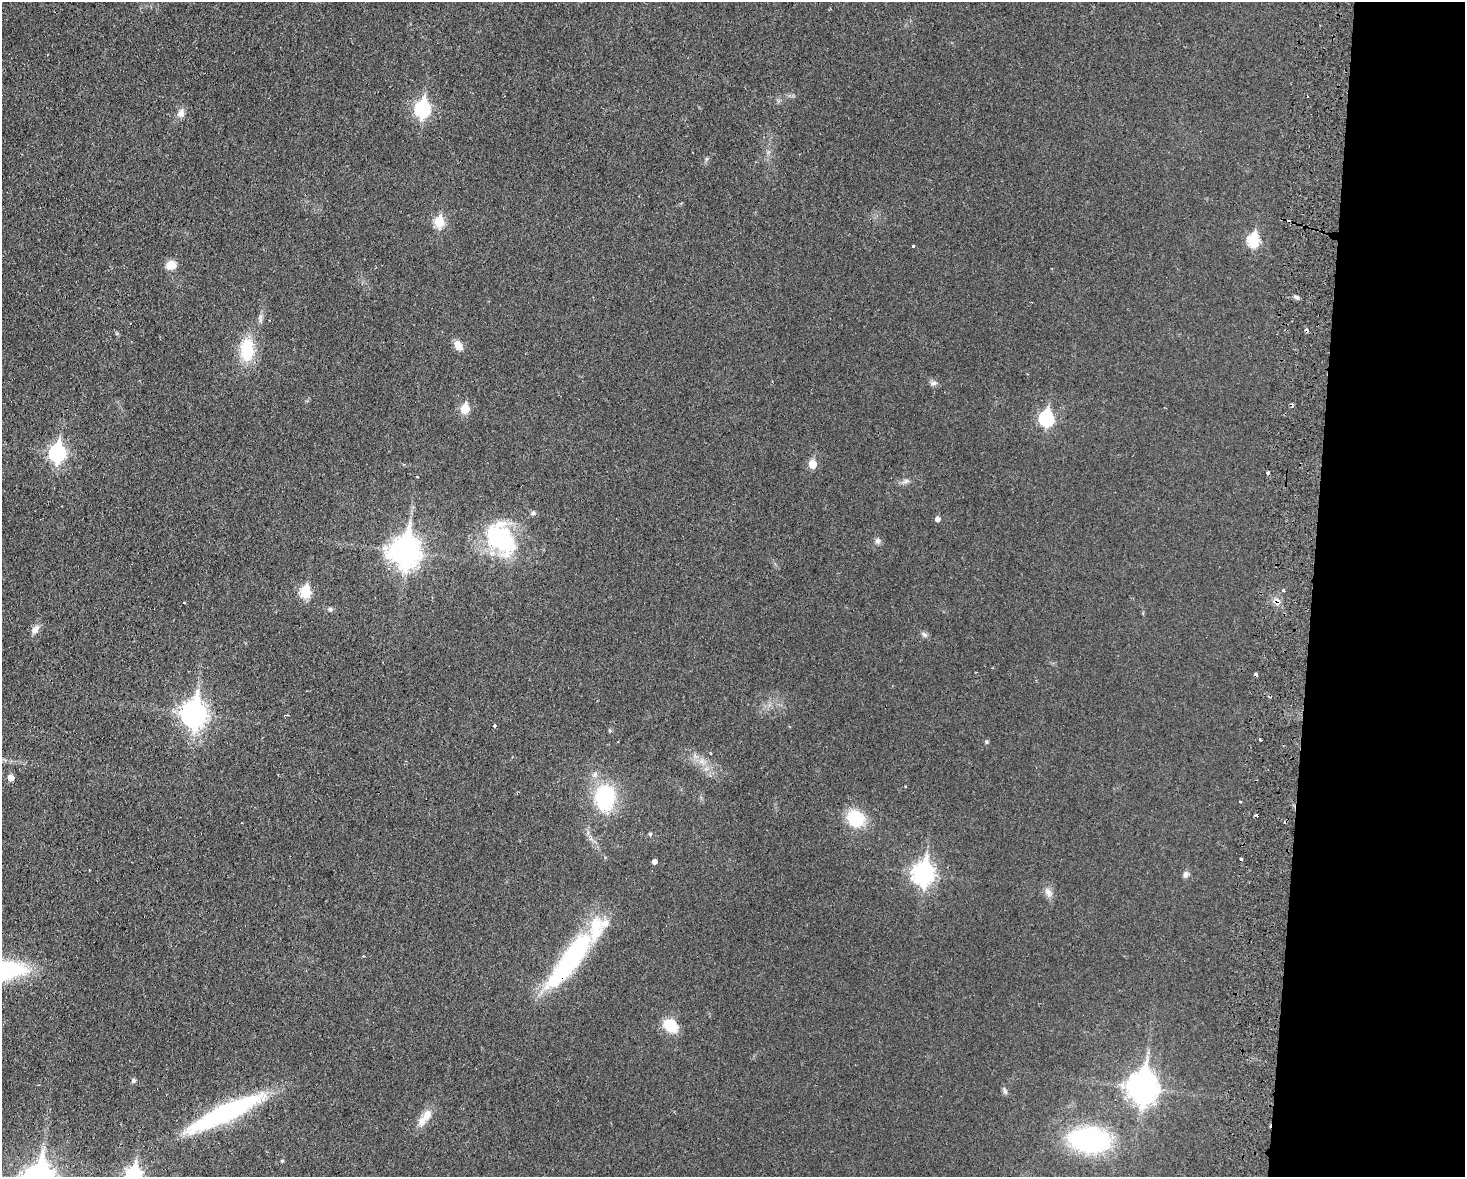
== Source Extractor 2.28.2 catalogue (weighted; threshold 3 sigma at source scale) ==
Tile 9 of 3 x 4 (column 3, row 3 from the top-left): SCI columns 3097-4559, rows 1190-2364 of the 4845 x 4726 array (HDU 1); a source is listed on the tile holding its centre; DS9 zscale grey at full resolution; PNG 1467 x 1179 px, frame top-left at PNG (2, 2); no overlay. Shown black and unused: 10% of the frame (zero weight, under 2 of 3 exposures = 3% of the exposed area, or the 3 px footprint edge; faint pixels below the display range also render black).
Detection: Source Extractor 2.28.2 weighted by HDU 2 'WHT'; one run over the whole footprint, this tile lists its part. Background 0.0351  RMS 0.0056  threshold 0.025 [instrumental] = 3 sigma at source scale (4.5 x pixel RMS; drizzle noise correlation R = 1.50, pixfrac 1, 0.05/0.05 arcsec/px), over >= 5 px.
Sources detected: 68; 1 inside a brighter object's white glare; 11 cosmic-ray / hot-pixel residue — not listed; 4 inside a brighter listed object's ellipse — not listed separately; the other 52 listed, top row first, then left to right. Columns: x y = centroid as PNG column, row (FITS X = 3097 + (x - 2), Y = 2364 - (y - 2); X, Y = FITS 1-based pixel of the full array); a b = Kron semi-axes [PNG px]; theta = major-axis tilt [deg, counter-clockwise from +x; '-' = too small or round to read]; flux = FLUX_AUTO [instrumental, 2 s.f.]
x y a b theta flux
422 109 9 7 81 110
181 113 12 8 71 3.5
439 222 6 5 - 29
1253 240 7 6 - 46
913 246 3 3 - 2.1
171 265 10 9 - 6.8
1297 297 7 5 -26 1.2
458 345 11 7 -54 5.7
247 350 29 17 87 21
933 383 9 7 -3 1.9
465 408 6 5 - 17
1046 418 8 7 - 82
57 453 9 7 81 120
812 464 6 5 - 12
417 477 3 3 - 0.48
906 481 10 6 11 1.9
533 513 7 6 - 1.3
937 519 5 5 - 2.3
502 538 48 32 -65 51
878 541 8 8 - 1.6
405 551 12 10 81 630
306 592 7 6 - 34
184 603 3 2 - 0.99
330 609 7 5 -1 1.1
35 629 11 8 54 3.4
925 634 9 6 -49 1.6
194 714 11 8 86 460
494 725 3 3 - 1.8
1260 739 3 2 - 1.2
986 742 5 4 - 0.8
710 753 3 3 - 0.75
701 762 7 4 19 1.8
11 778 5 5 - 4.2
604 798 27 21 89 43
855 819 20 16 -39 22
650 834 5 4 - 0.77
1241 858 3 3 - 3.4
654 861 4 4 - 2.4
923 873 10 8 83 280
1186 874 9 7 70 2
1048 892 14 9 -62 3.6
363 956 4 2 - 0.48
569 961 81 20 53 81
671 1026 13 10 -37 18
133 1081 7 6 - 1
1142 1087 12 10 85 700
1005 1091 10 5 -73 1.6
225 1113 74 14 25 110
427 1114 18 11 58 6.3
1089 1140 39 24 -5 87
282 1161 4 4 - 0.72
134 1176 9 7 83 150
Overlapping masked pixels (flux is a lower limit): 1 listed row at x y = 569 961
Isophote crosses this tile's border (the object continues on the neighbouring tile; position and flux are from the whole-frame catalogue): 1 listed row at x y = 134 1176